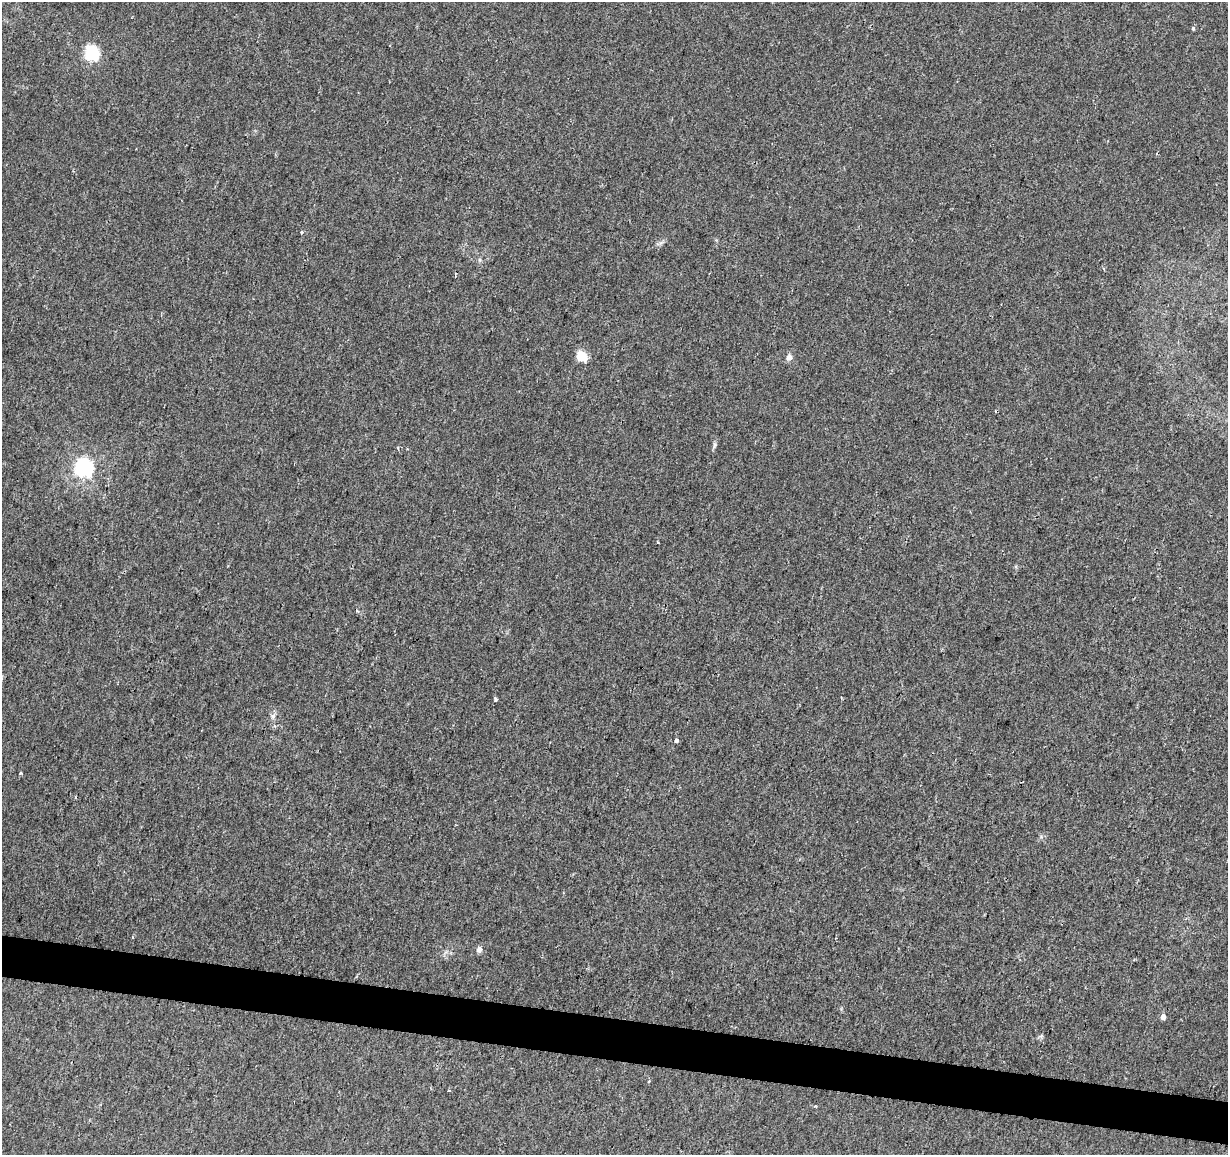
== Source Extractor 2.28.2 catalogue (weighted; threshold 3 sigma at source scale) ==
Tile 6 of 4 x 4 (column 2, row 2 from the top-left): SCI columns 1227-2452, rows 2529-3681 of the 4913 x 5118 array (HDU 1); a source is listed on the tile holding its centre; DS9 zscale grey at full resolution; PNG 1230 x 1157 px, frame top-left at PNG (2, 2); no overlay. Shown black and unused: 4% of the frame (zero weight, under 2 of 3 exposures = <1% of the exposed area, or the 3 px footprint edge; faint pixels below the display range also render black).
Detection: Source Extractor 2.28.2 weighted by HDU 2 'WHT'; one run over the whole footprint, this tile lists its part. Background 0.00516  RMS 0.0036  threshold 0.016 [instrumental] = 3 sigma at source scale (4.5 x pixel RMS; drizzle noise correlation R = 1.50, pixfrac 1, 0.0396/0.0396 arcsec/px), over >= 5 px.
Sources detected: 17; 1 cosmic-ray / hot-pixel residue — not listed; the other 16 listed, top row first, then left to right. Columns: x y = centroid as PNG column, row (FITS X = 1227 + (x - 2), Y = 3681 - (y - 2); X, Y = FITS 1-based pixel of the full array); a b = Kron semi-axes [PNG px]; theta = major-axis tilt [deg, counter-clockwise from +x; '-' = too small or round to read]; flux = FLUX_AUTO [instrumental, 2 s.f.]
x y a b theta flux
1193 28 5 4 - 0.51
92 53 7 6 - 65
301 232 4 3 - 0.44
480 260 6 4 -72 0.54
582 356 6 5 - 23
789 357 6 6 - 1.9
714 445 9 4 82 0.78
398 448 4 3 - 0.44
84 468 7 6 - 160
658 542 2 2 - 0.33
495 699 3 3 - 1.5
273 716 7 6 - 1
676 740 4 3 - 1.6
479 949 5 5 - 2
1163 1017 5 5 - 1.8
449 1090 4 3 - 0.33
Unlisted compact peaks at least as high as the median listed source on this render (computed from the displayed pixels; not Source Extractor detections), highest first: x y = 21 773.